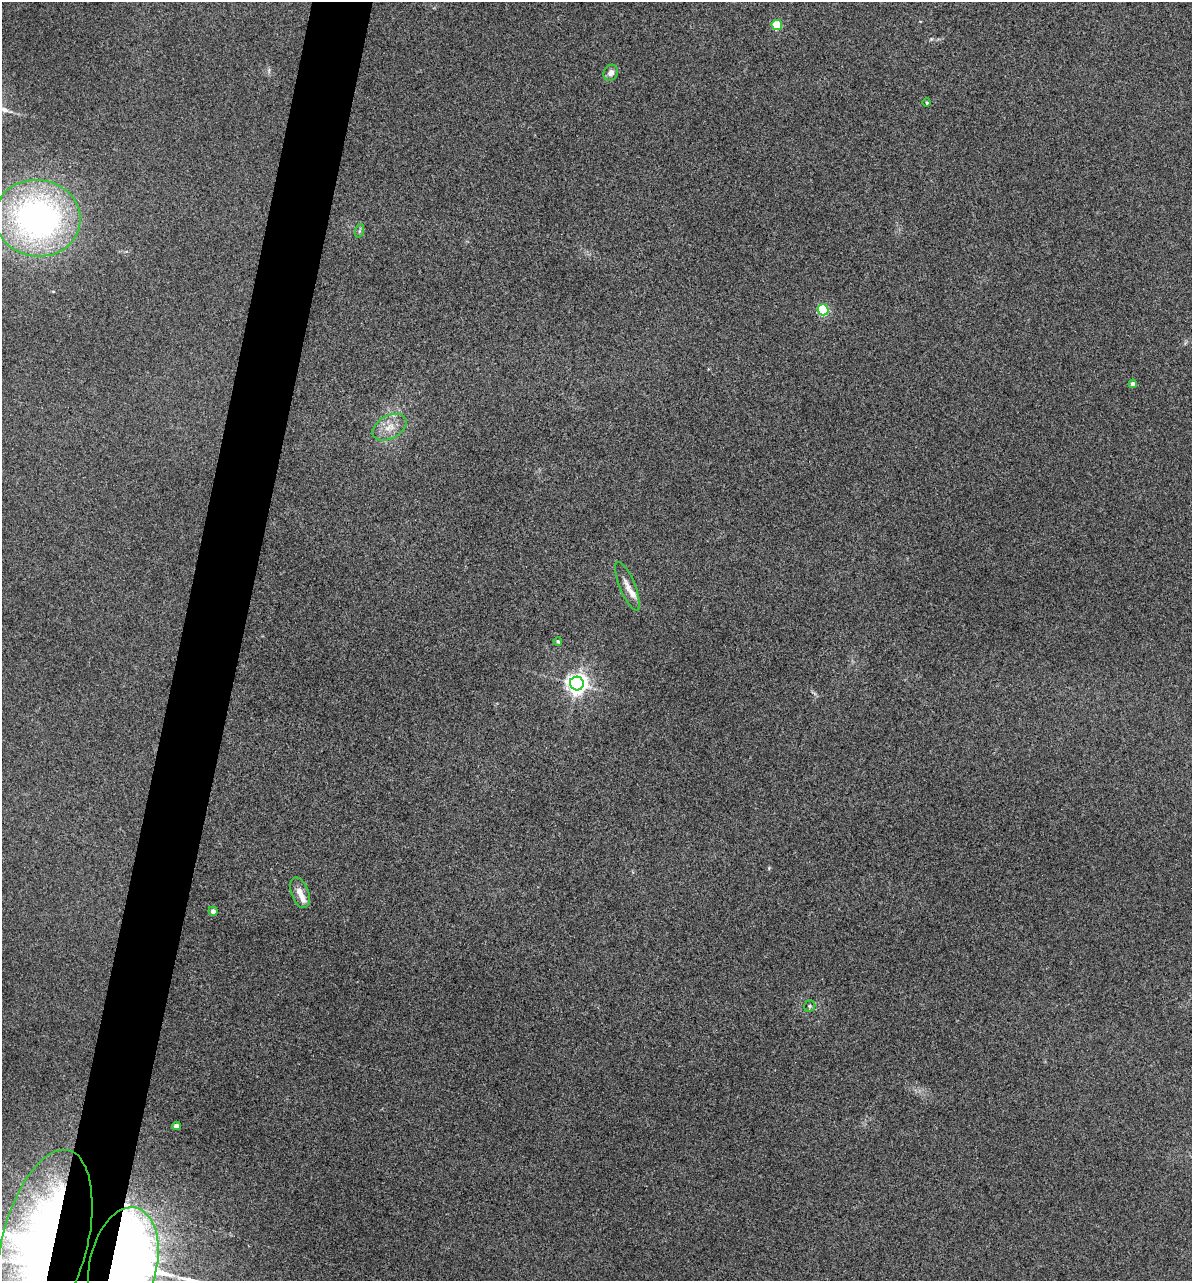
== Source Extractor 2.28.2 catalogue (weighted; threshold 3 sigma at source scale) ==
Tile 7 of 4 x 4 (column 3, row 2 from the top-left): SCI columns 2621-3810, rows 2952-4230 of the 5355 x 5901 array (HDU 1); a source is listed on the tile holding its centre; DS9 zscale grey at full resolution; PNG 1194 x 1283 px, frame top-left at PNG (2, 2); each listed source drawn as its Kron ellipse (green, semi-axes under 4 px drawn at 4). Shown black and unused: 5% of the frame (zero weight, under 3 of 5 exposures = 17% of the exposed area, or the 3 px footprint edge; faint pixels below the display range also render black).
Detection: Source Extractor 2.28.2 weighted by HDU 2 'WHT'; one run over the whole footprint, this tile lists its part. Background 0.171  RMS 0.0086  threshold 0.0389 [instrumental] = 3 sigma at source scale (4.5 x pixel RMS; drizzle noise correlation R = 1.50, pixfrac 1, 0.05/0.05 arcsec/px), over >= 5 px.
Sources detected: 19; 2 inside a brighter listed object's ellipse — not listed separately; the other 17 listed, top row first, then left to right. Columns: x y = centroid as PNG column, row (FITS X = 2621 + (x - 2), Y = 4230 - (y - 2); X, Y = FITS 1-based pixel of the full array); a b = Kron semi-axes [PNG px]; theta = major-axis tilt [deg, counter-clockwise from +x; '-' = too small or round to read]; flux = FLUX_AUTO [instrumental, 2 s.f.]
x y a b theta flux
777 25 5 5 - 39
611 73 8 7 - 4.7
927 103 4 3 - 0.97
38 218 43 38 -9 290
359 231 7 4 71 1.3
823 310 5 5 - 85
1133 384 4 4 - 4.8
389 427 18 11 29 11
627 586 26 8 -68 7.7
558 641 4 4 - 1.3
577 683 7 7 - 570
300 893 16 8 -69 7.7
213 911 5 4 - 3.9
810 1006 6 5 - 1.5
176 1126 4 4 - 5.6
44 1243 96 42 75 620
123 1264 58 33 77 1700
Overlapping masked pixels (flux is a lower limit): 2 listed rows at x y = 44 1243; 123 1264
Isophote crosses this tile's border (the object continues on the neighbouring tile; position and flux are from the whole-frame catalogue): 2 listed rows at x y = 44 1243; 123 1264